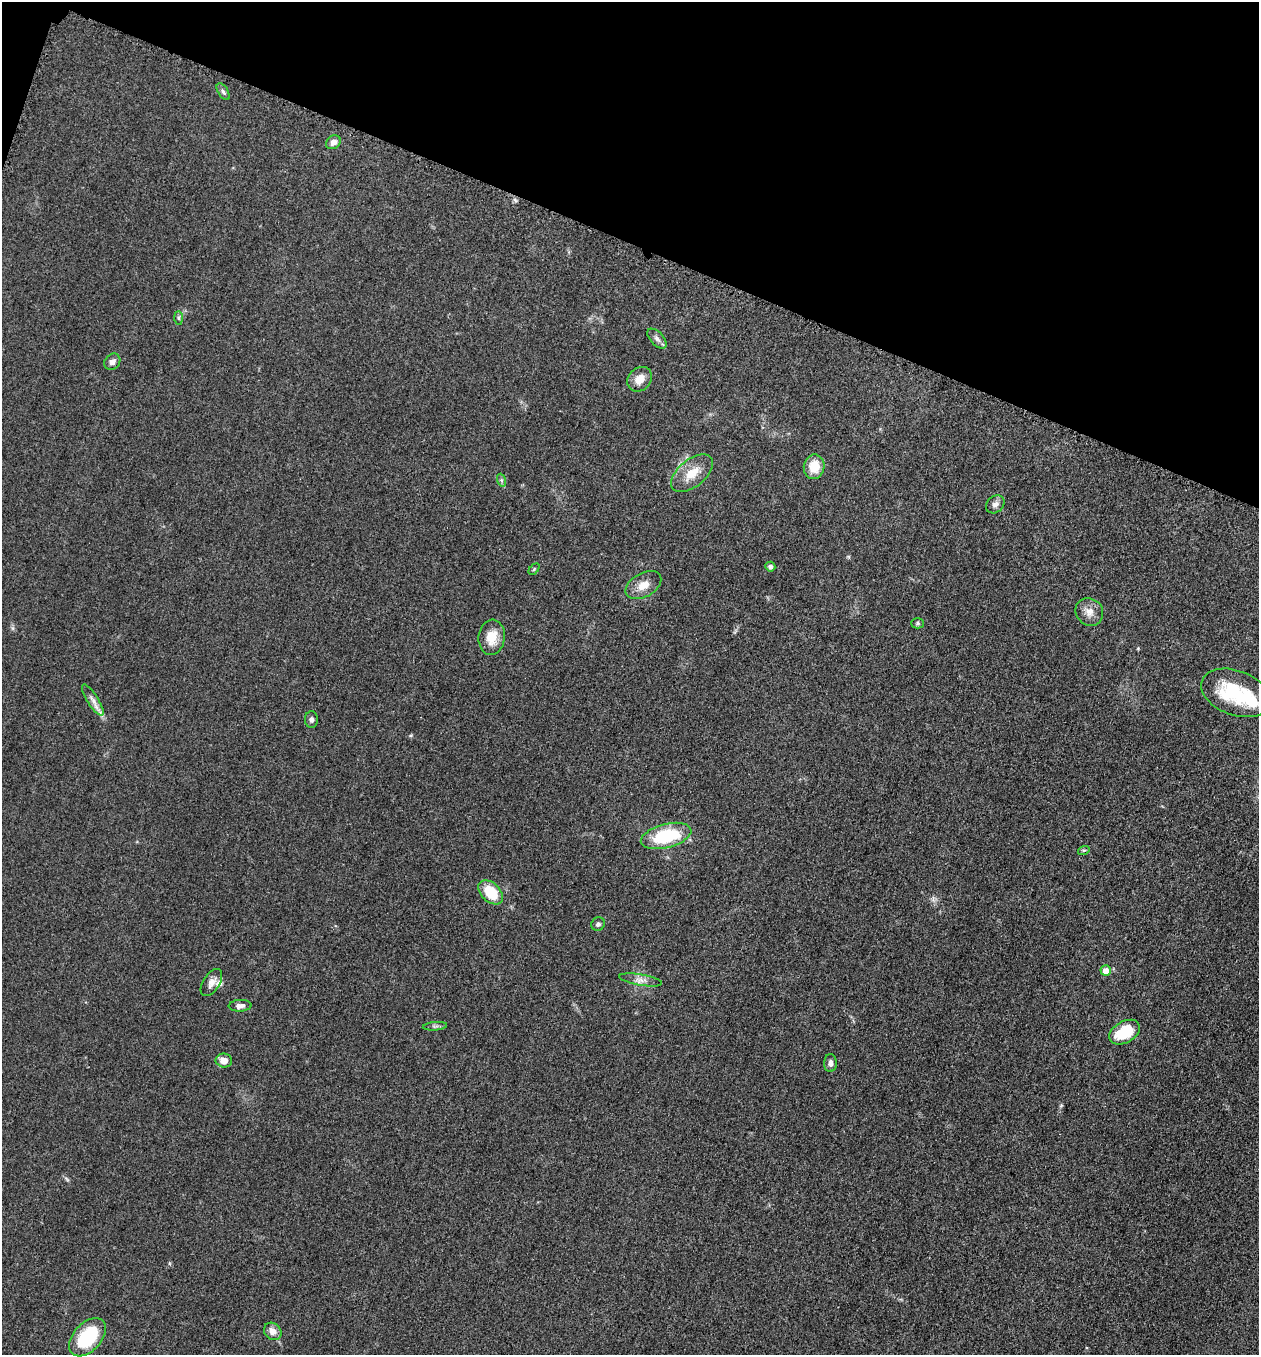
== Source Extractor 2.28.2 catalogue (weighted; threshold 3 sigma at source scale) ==
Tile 2 of 4 x 4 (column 2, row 1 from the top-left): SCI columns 1455-2711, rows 4076-5428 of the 5505 x 5461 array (HDU 1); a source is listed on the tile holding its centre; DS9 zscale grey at full resolution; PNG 1261 x 1357 px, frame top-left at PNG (2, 2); each listed source drawn as its Kron ellipse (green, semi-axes under 4 px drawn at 4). Shown black and unused: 18% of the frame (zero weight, under 3 of 5 exposures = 3% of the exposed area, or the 3 px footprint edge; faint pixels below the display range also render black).
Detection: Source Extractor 2.28.2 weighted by HDU 2 'WHT'; one run over the whole footprint, this tile lists its part. Background 0.0606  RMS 0.0062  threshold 0.0279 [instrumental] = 3 sigma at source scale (4.5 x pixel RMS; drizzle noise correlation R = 1.50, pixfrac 1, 0.05/0.05 arcsec/px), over >= 5 px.
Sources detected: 35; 2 inside a brighter listed object's ellipse — not listed separately; the other 33 listed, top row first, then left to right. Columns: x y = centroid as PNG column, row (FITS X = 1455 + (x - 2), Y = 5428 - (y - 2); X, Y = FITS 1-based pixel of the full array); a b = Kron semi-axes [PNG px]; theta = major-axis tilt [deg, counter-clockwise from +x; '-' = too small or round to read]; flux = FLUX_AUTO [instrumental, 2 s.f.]
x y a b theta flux
223 92 9 5 -58 1.6
333 142 8 6 39 3.1
178 318 7 4 -89 1.1
657 339 12 6 -47 2.4
112 362 9 7 48 2.7
640 379 13 11 45 7.1
814 467 12 10 80 12
692 473 25 13 39 11
501 480 7 4 -71 1.1
995 504 10 8 43 2.9
770 567 5 5 - 1.8
534 569 6 4 46 0.79
643 585 19 11 30 7.2
1089 612 15 13 -46 5.6
918 623 6 5 - 1
492 637 17 13 83 9.7
1236 693 36 22 -21 36
93 700 18 5 -58 3.7
311 719 8 6 -88 1.9
666 836 26 12 15 38
1084 850 6 4 17 0.83
491 892 14 9 -45 18
598 924 7 6 - 1.6
1106 971 5 5 - 6.5
641 980 22 5 -9 3.9
211 983 15 8 58 3.9
240 1006 11 6 3 2.9
435 1026 12 3 5 1.4
1125 1032 17 10 29 20
224 1060 8 7 - 4.9
830 1063 9 6 89 2.2
273 1331 9 8 - 4.7
87 1337 22 14 47 37